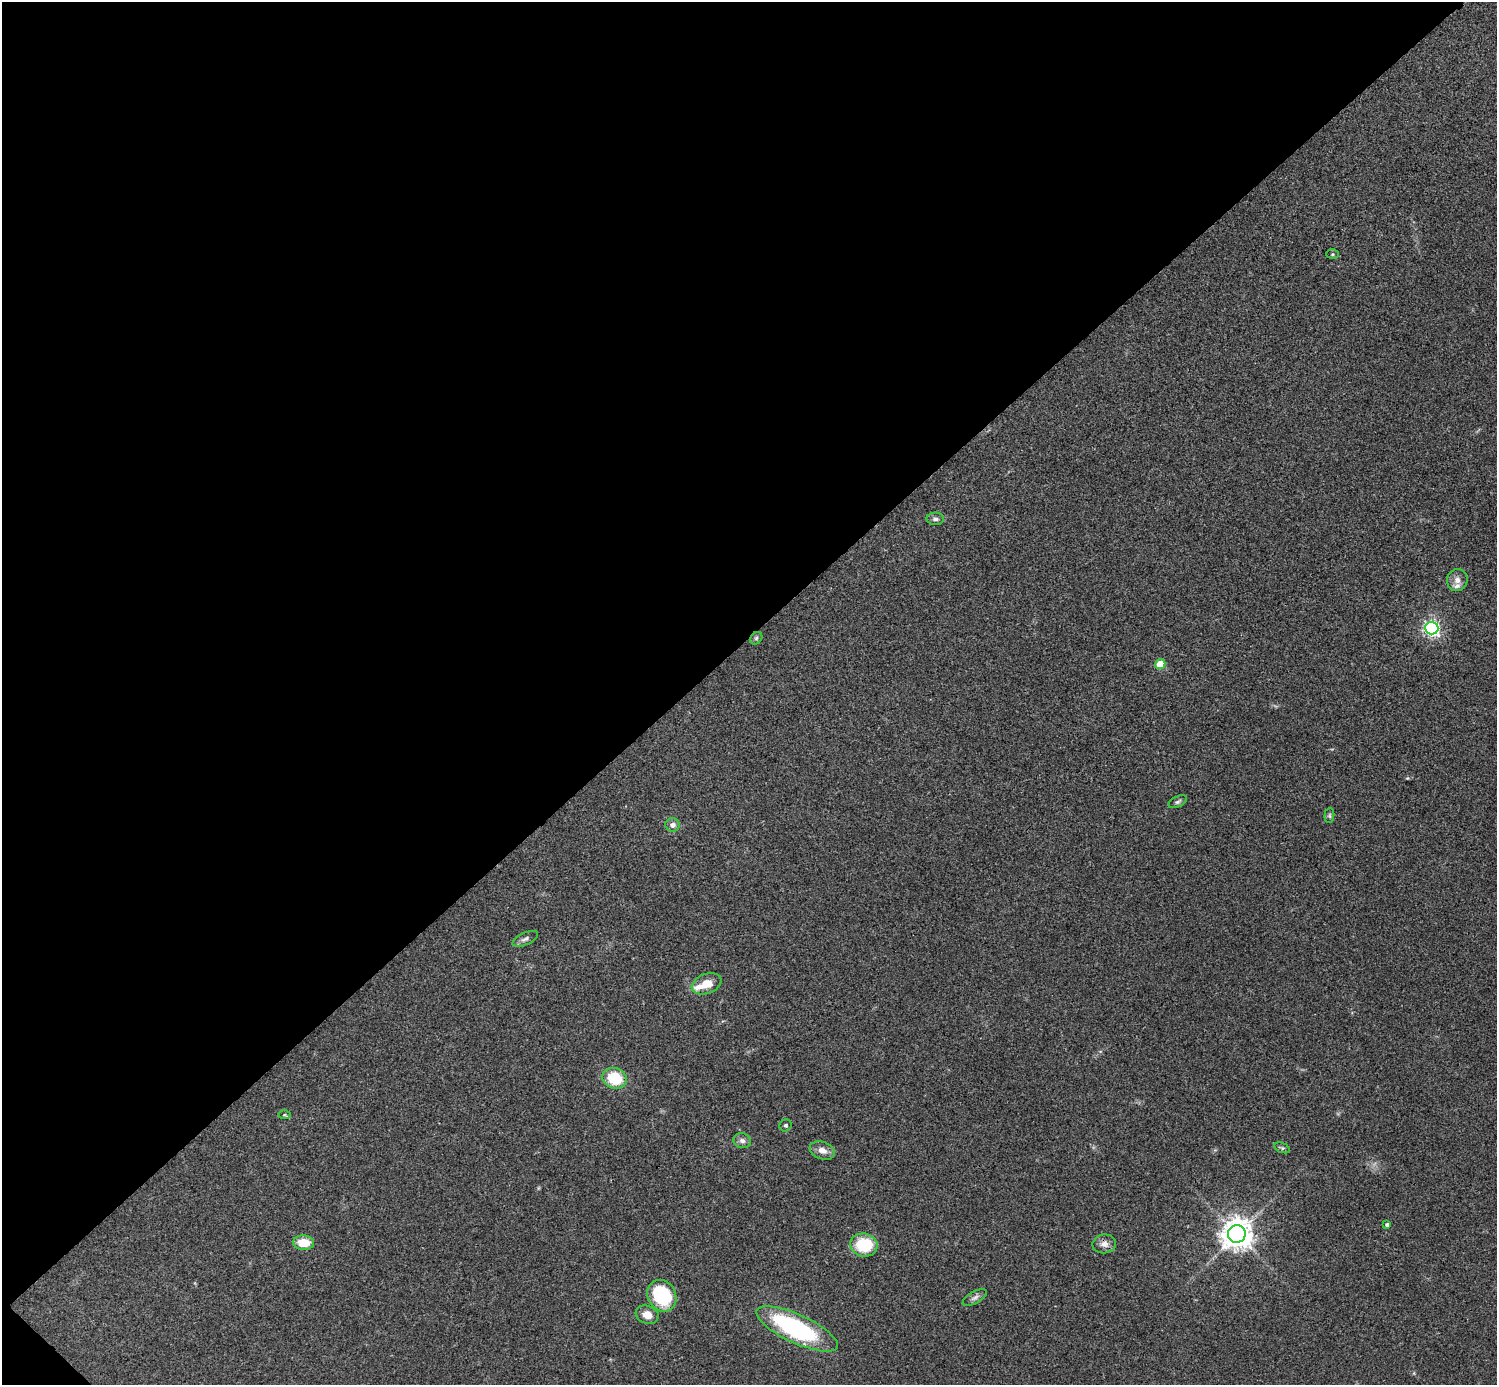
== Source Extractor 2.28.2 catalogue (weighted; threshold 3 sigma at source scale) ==
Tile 5 of 4 x 4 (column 1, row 2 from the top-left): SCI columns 3-1497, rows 2922-4304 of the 5985 x 5985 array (HDU 1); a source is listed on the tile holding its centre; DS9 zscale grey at full resolution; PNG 1499 x 1387 px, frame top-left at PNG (2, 2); each listed source drawn as its Kron ellipse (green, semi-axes under 4 px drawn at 4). Shown black and unused: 46% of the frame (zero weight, under 3 of 4 exposures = <1% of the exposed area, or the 3 px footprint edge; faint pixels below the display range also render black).
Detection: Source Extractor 2.28.2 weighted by HDU 2 'WHT'; one run over the whole footprint, this tile lists its part. Background 0.0709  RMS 0.0053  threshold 0.0239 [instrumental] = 3 sigma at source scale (4.5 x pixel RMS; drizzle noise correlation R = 1.50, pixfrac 1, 0.05/0.05 arcsec/px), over >= 5 px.
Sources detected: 29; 1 inside a brighter object's white glare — neither listed nor drawn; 2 inside a brighter listed object's ellipse — not listed separately; the other 26 listed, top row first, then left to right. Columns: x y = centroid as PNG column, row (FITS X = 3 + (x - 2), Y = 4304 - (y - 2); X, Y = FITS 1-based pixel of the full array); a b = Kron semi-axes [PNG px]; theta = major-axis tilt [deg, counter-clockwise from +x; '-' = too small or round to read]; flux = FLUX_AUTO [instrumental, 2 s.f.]
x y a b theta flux
1332 254 6 5 - 0.72
935 519 8 6 -2 1.8
1457 580 11 10 - 3.5
1432 628 6 6 - 160
756 638 7 5 46 0.99
1160 664 5 5 - 18
1178 802 10 5 25 1.3
1329 816 7 5 86 0.95
672 825 7 6 - 2.2
525 939 14 6 25 2
707 984 15 9 21 8.5
615 1078 12 10 -19 20
284 1115 6 3 0 0.55
786 1125 6 5 - 1.1
742 1141 9 7 -16 2.2
1282 1148 8 5 -21 0.9
822 1150 13 8 -20 4
1387 1225 4 4 - 1.4
1237 1234 9 8 - 880
304 1243 10 7 -3 11
1104 1244 12 9 8 3.5
864 1245 14 11 -9 22
662 1296 16 14 -59 37
975 1298 13 6 29 2
647 1315 11 9 -18 5.2
797 1329 44 14 -25 83